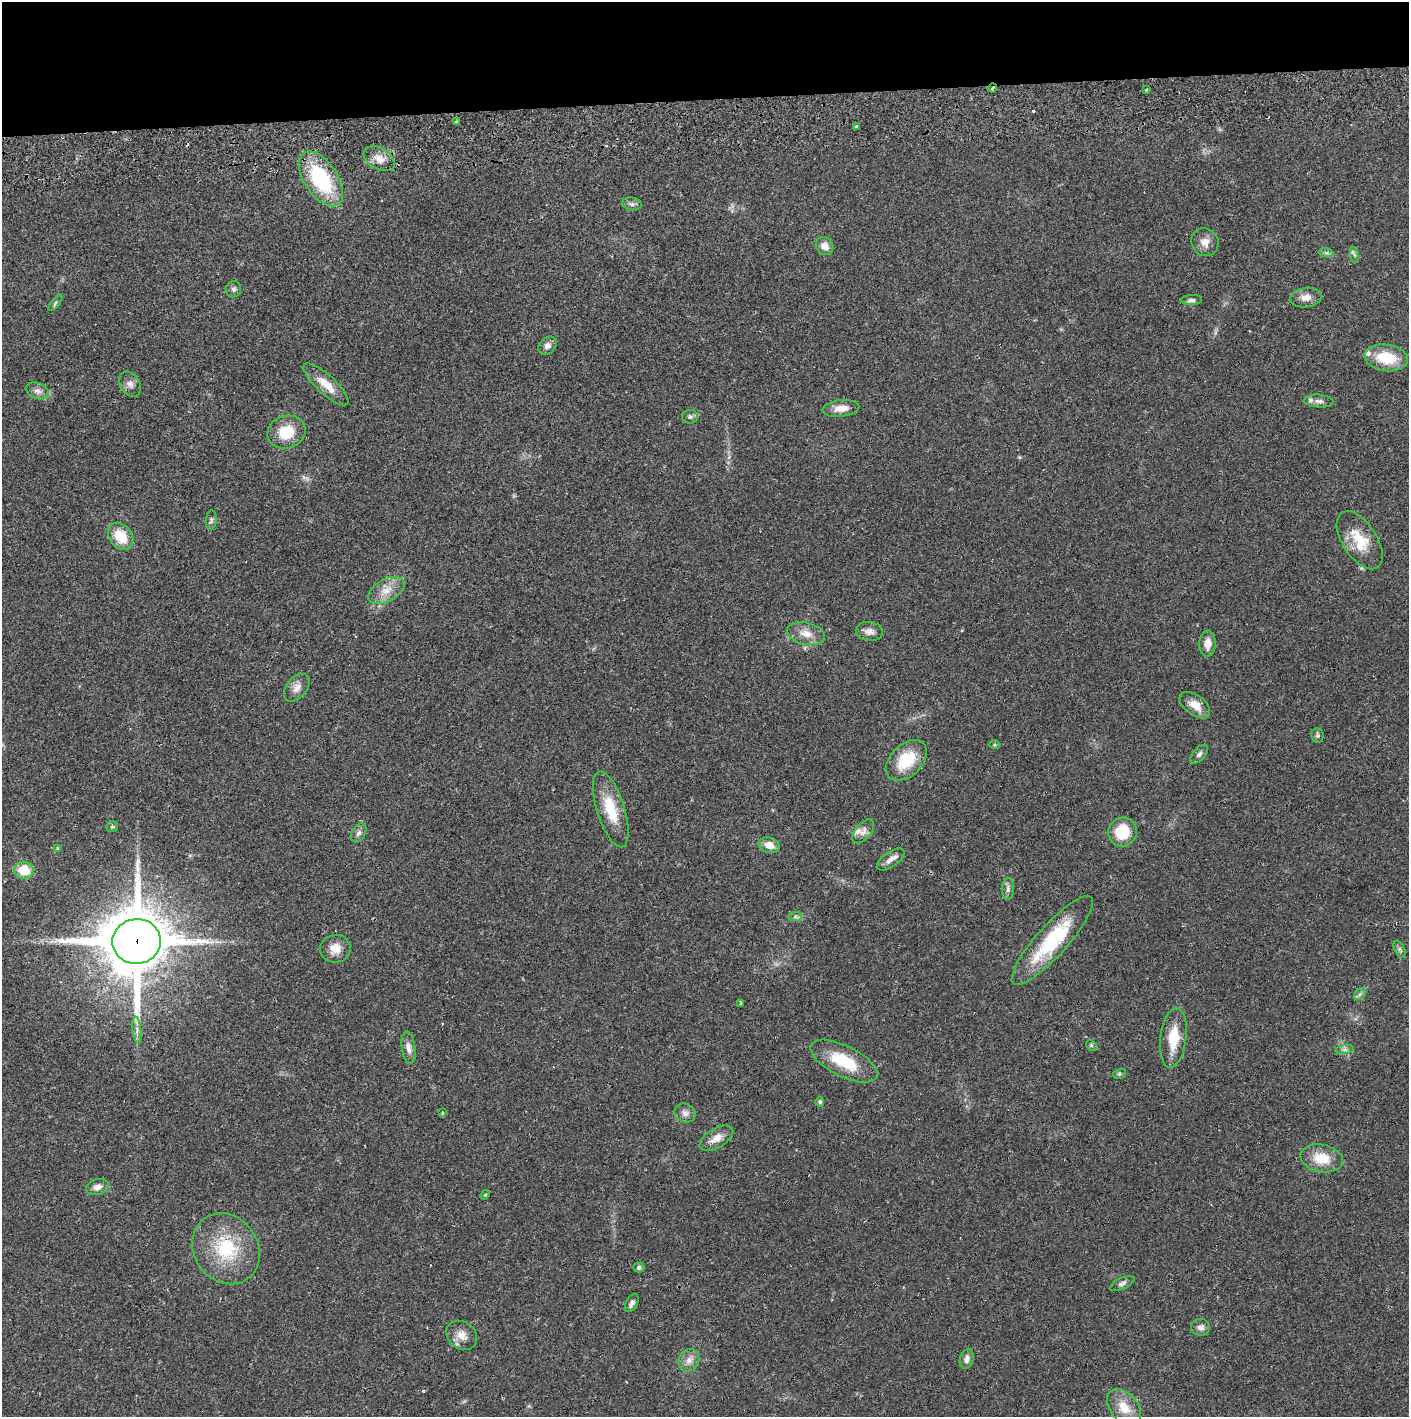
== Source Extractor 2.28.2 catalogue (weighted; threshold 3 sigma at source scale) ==
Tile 2 of 3 x 3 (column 2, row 1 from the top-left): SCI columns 1410-2816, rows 2886-4300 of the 4229 x 4359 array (HDU 1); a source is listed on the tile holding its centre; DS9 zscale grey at full resolution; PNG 1411 x 1419 px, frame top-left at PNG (2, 2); each listed source drawn as its Kron ellipse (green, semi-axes under 4 px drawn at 4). Shown black and unused: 7% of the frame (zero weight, under 2 of 3 exposures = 3% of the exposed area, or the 3 px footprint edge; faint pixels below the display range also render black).
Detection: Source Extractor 2.28.2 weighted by HDU 2 'WHT'; one run over the whole footprint, this tile lists its part. Background 0.0215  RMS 0.0035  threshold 0.0157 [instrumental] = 3 sigma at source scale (4.5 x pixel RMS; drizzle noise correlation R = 1.50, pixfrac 1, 0.05/0.05 arcsec/px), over >= 5 px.
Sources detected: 81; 2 cosmic-ray / hot-pixel residue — neither listed nor drawn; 2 inside a brighter listed object's ellipse — not listed separately; the other 77 listed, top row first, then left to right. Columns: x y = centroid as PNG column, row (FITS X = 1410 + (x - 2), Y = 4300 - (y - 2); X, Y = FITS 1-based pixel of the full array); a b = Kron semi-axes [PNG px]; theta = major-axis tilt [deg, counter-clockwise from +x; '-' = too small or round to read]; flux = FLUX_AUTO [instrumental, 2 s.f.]
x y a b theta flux
992 88 5 3 - 1.2
1146 90 3 3 - 0.63
456 122 3 3 - 1.1
856 126 3 3 - 1.2
379 159 17 10 -30 3.7
321 179 31 16 -57 30
632 204 10 6 -10 1.1
1205 242 14 13 - 3.1
824 246 9 8 - 2.9
1326 253 7 4 -1 0.76
1354 255 8 4 -79 0.71
234 289 8 7 - 1
1306 298 16 10 8 2.9
1191 300 10 5 3 1
55 303 10 4 52 0.75
547 346 10 8 43 1.7
1386 358 22 13 -8 12
130 384 13 9 -58 1.9
326 384 29 9 -42 5.7
37 391 11 8 -22 1.8
1319 401 15 6 -3 1.7
841 408 18 8 7 3.6
690 417 8 6 3 0.89
286 432 19 16 17 9.5
211 520 10 5 84 0.79
121 536 15 11 -53 8.4
1360 540 33 17 -57 10
386 590 20 11 28 4.8
869 631 13 9 -8 2.2
806 634 19 11 -14 4.1
1208 644 13 8 86 3
297 688 16 10 50 2.6
1195 705 17 10 -35 4.4
1317 735 7 6 - 0.86
995 745 5 4 - 0.46
1199 754 11 6 48 1.1
906 760 24 15 45 12
611 809 40 14 -73 11
112 827 5 5 - 0.55
863 831 14 7 50 2.2
1123 832 15 14 - 10
359 833 10 6 59 1.2
769 845 11 7 -18 3.5
57 848 4 4 - 0.32
890 860 16 7 35 2.1
24 870 9 8 - 8
1008 889 11 6 88 1.3
795 916 7 4 1 0.68
1052 940 58 15 48 24
137 941 24 22 9 2300
335 949 15 14 - 4
1400 949 9 5 -64 0.82
1360 994 7 5 46 0.86
741 1003 3 3 - 0.69
137 1030 13 3 -83 1.2
1173 1038 30 13 83 9.5
1091 1045 6 4 -46 0.49
408 1048 16 6 -82 2.1
1345 1050 9 4 9 0.99
844 1061 37 15 -27 15
1120 1074 6 5 - 0.52
820 1102 5 4 - 0.82
442 1113 3 3 - 1.9
685 1113 11 9 -22 1.7
716 1138 19 9 31 3.6
1322 1158 21 14 -11 8
97 1187 11 7 17 2.1
485 1195 5 4 - 0.35
226 1249 37 32 -55 22
639 1267 5 5 - 0.77
1122 1283 13 5 25 1.1
632 1303 10 5 62 1.2
1201 1327 9 8 - 1.7
462 1335 16 13 -37 3.7
967 1359 10 6 76 1.7
689 1360 12 10 58 2.4
1124 1408 21 13 -51 6.6
Overlapping masked pixels (flux is a lower limit): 3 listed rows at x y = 992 88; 321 179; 137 941
Unlisted compact peaks at least as high as the median listed source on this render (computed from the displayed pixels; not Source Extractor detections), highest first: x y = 423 1391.